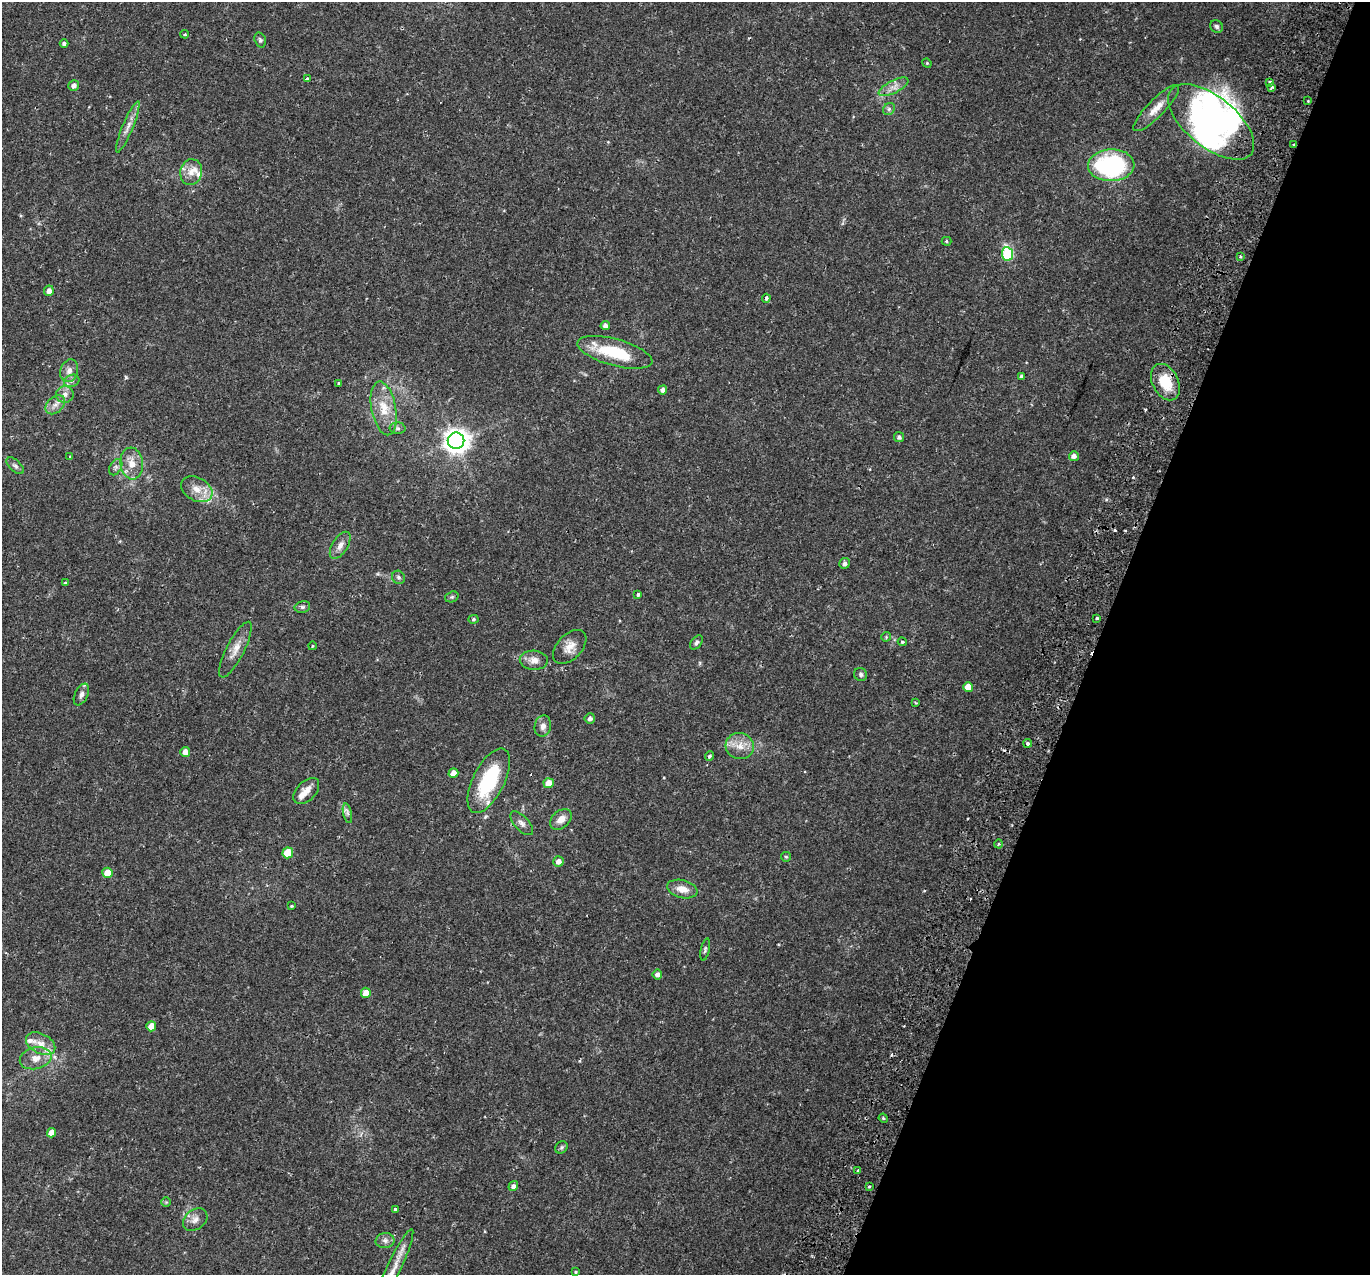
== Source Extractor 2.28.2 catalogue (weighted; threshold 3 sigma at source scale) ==
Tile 8 of 4 x 4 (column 4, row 2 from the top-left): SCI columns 4172-5539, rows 2843-4115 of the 5617 x 5745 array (HDU 1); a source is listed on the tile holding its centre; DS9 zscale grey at full resolution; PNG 1372 x 1277 px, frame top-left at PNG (2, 2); each listed source drawn as its Kron ellipse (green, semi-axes under 4 px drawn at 4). Shown black and unused: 20% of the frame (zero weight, under 2 of 3 exposures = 5% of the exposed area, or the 3 px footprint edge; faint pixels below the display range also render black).
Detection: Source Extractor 2.28.2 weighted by HDU 2 'WHT'; one run over the whole footprint, this tile lists its part. Background 0.0342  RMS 0.0038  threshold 0.0171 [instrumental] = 3 sigma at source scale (4.5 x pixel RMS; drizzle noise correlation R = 1.50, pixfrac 1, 0.0396/0.0396 arcsec/px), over >= 5 px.
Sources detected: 120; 4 inside a brighter object's white glare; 9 cosmic-ray / hot-pixel residue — neither listed nor drawn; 6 inside a brighter listed object's ellipse — not listed separately; the other 101 listed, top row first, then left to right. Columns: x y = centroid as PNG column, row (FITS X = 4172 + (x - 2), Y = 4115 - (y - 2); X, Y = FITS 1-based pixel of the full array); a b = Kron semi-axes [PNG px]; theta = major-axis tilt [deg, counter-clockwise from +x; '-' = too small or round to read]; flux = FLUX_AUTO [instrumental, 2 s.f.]
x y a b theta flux
1217 26 7 6 - 0.84
185 34 4 3 - 0.44
260 40 8 5 -71 0.79
64 43 4 4 - 0.85
927 63 5 4 - 0.38
307 79 4 3 - 1.5
1270 83 4 3 - 2.6
74 86 6 5 - 1.5
893 87 16 6 27 2.6
1271 87 3 3 - 1
1308 101 3 3 - 0.3
1156 108 31 8 45 4.9
889 109 6 5 - 0.84
1211 122 51 25 -39 62
128 127 27 5 67 3
1294 145 3 3 - 0.74
1111 165 23 16 3 47
191 172 13 11 77 3.6
946 241 5 4 - 0.48
1007 254 7 5 -82 23
1240 257 3 3 - 1.8
49 291 5 4 - 1.9
766 298 4 3 - 1.4
605 325 5 4 - 1.4
615 352 39 13 -15 19
69 371 11 8 71 2.6
1021 376 4 3 - 0.7
72 381 8 6 21 1.1
1165 382 19 13 -63 10
339 383 4 3 - 0.62
663 390 4 4 - 1.4
65 394 9 8 - 1.8
55 405 11 7 45 2.2
384 408 27 12 -79 7.8
398 428 8 6 -3 0.82
899 437 5 5 - 1
456 441 8 8 - 350
1074 456 5 5 - 1.4
70 457 4 3 - 0.39
132 463 16 11 -84 4.7
15 466 10 5 -42 1.2
116 467 9 5 61 1.1
197 489 17 11 -30 4.5
340 545 15 7 58 2.6
845 563 5 5 - 1.3
398 577 7 6 - 0.89
65 583 3 3 - 0.46
638 594 3 3 - 2.5
452 597 7 5 20 0.62
302 607 8 5 13 0.87
1097 618 4 3 - 2.3
473 619 5 4 - 0.52
886 637 5 4 - 0.44
902 642 5 3 - 0.41
696 643 8 5 52 1
312 646 4 3 - 0.28
570 647 20 12 46 4.2
235 650 31 9 63 4.4
534 660 14 9 -3 2.9
861 674 7 6 - 0.89
968 687 5 5 - 4.1
81 694 11 6 65 1.6
915 703 4 2 - 0.39
590 718 5 5 - 1.1
543 726 11 8 77 2
1028 743 4 4 - 0.68
740 746 14 13 - 4.5
185 752 5 5 - 2.5
709 756 4 4 - 0.98
453 773 5 5 - 2.6
489 781 35 15 63 27
549 783 5 5 - 4.7
306 791 16 9 46 3.7
347 813 10 4 -77 1
561 819 12 8 40 3.3
522 823 15 7 -48 1.8
999 844 4 3 - 0.38
288 853 5 5 - 10
786 857 5 4 - 0.49
559 861 5 5 - 2.1
108 873 5 5 - 5.3
682 889 15 9 -14 4
292 906 3 3 - 0.37
705 950 11 4 77 0.81
657 974 5 5 - 1.4
366 993 5 5 - 3.6
151 1026 5 5 - 4
41 1044 16 10 -27 3.8
36 1058 16 11 13 4.3
883 1118 5 3 - 0.44
51 1133 5 4 - 3.1
561 1147 7 5 46 0.67
858 1170 3 3 - 1.7
513 1186 5 4 - 1.3
869 1186 3 2 - 0.43
166 1202 4 4 - 0.45
396 1209 3 3 - 5.4
195 1219 13 10 37 2.5
385 1241 9 7 9 1.5
394 1269 43 7 65 4.6
576 1272 4 3 - 0.41
Overlapping masked pixels (flux is a lower limit): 2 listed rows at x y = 1294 145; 1165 382
Isophote crosses this tile's border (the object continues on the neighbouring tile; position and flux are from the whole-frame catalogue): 1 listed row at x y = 394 1269